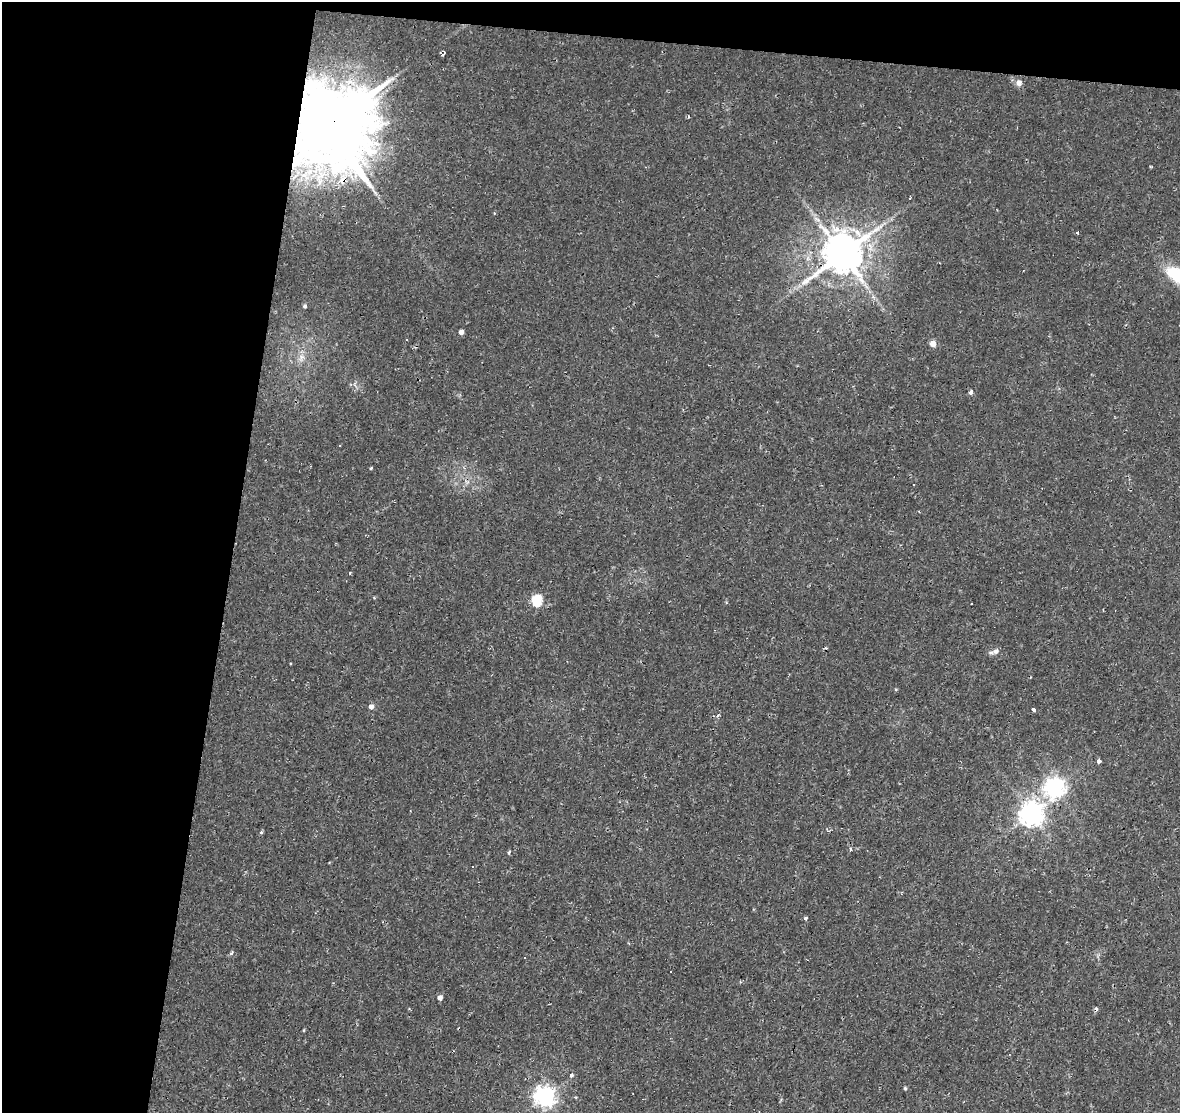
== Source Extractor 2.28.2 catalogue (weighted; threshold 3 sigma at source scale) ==
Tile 1 of 2 x 2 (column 1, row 1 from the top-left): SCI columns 1-1178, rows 1236-2346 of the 2356 x 2456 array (HDU 1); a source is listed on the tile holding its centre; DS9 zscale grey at full resolution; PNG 1182 x 1115 px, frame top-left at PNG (2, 2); no overlay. Shown black and unused: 23% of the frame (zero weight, under 2 of 3 exposures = <1% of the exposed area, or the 3 px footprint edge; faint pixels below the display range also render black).
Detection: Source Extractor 2.28.2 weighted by HDU 2 'WHT'; one run over the whole footprint, this tile lists its part. Background 0.00937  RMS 0.0025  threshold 0.011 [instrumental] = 3 sigma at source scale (4.5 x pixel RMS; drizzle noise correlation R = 1.50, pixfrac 1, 0.0396/0.0396 arcsec/px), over >= 5 px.
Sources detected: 44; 1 inside a brighter object's white glare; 5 cosmic-ray / hot-pixel residue — not listed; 1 inside a brighter listed object's ellipse — not listed separately; the other 37 listed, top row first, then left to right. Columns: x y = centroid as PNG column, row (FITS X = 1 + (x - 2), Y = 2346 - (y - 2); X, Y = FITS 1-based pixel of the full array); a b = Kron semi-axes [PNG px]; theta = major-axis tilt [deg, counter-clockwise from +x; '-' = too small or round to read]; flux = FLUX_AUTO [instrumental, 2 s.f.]
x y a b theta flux
443 54 5 4 - 1.9
1019 83 7 6 - 1.5
689 116 4 3 - 0.24
327 126 22 16 79 4500
375 192 13 3 -49 0.76
1078 232 4 3 - 1.4
842 254 12 11 - 880
1178 276 35 15 -36 10
305 306 5 5 - 0.5
461 332 4 4 - 1.2
406 339 3 3 - 0.75
933 343 5 5 - 2.7
302 357 7 6 - 0.95
971 392 4 3 - 2.2
339 445 3 3 - 0.41
371 468 4 3 - 0.39
464 468 5 3 - 0.35
537 600 6 5 - 18
996 651 9 7 29 0.84
896 689 5 3 - 0.22
371 706 5 5 - 1.2
1033 710 4 3 - 2.5
718 716 6 4 55 0.42
1099 761 4 4 - 1.8
1054 788 8 7 - 120
1031 814 8 8 - 210
261 832 5 3 - 0.3
850 849 5 4 - 0.49
509 852 5 3 - 0.38
473 866 3 3 - 1.6
805 918 4 4 - 0.48
232 953 6 4 70 0.39
524 958 3 2 - 0.27
440 997 5 5 - 1.1
572 1075 3 3 - 1.3
905 1088 5 4 - 0.32
545 1096 7 7 - 140
Overlapping masked pixels (flux is a lower limit): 2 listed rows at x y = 327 126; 842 254
Isophote crosses this tile's border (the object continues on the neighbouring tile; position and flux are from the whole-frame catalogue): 1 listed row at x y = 1178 276